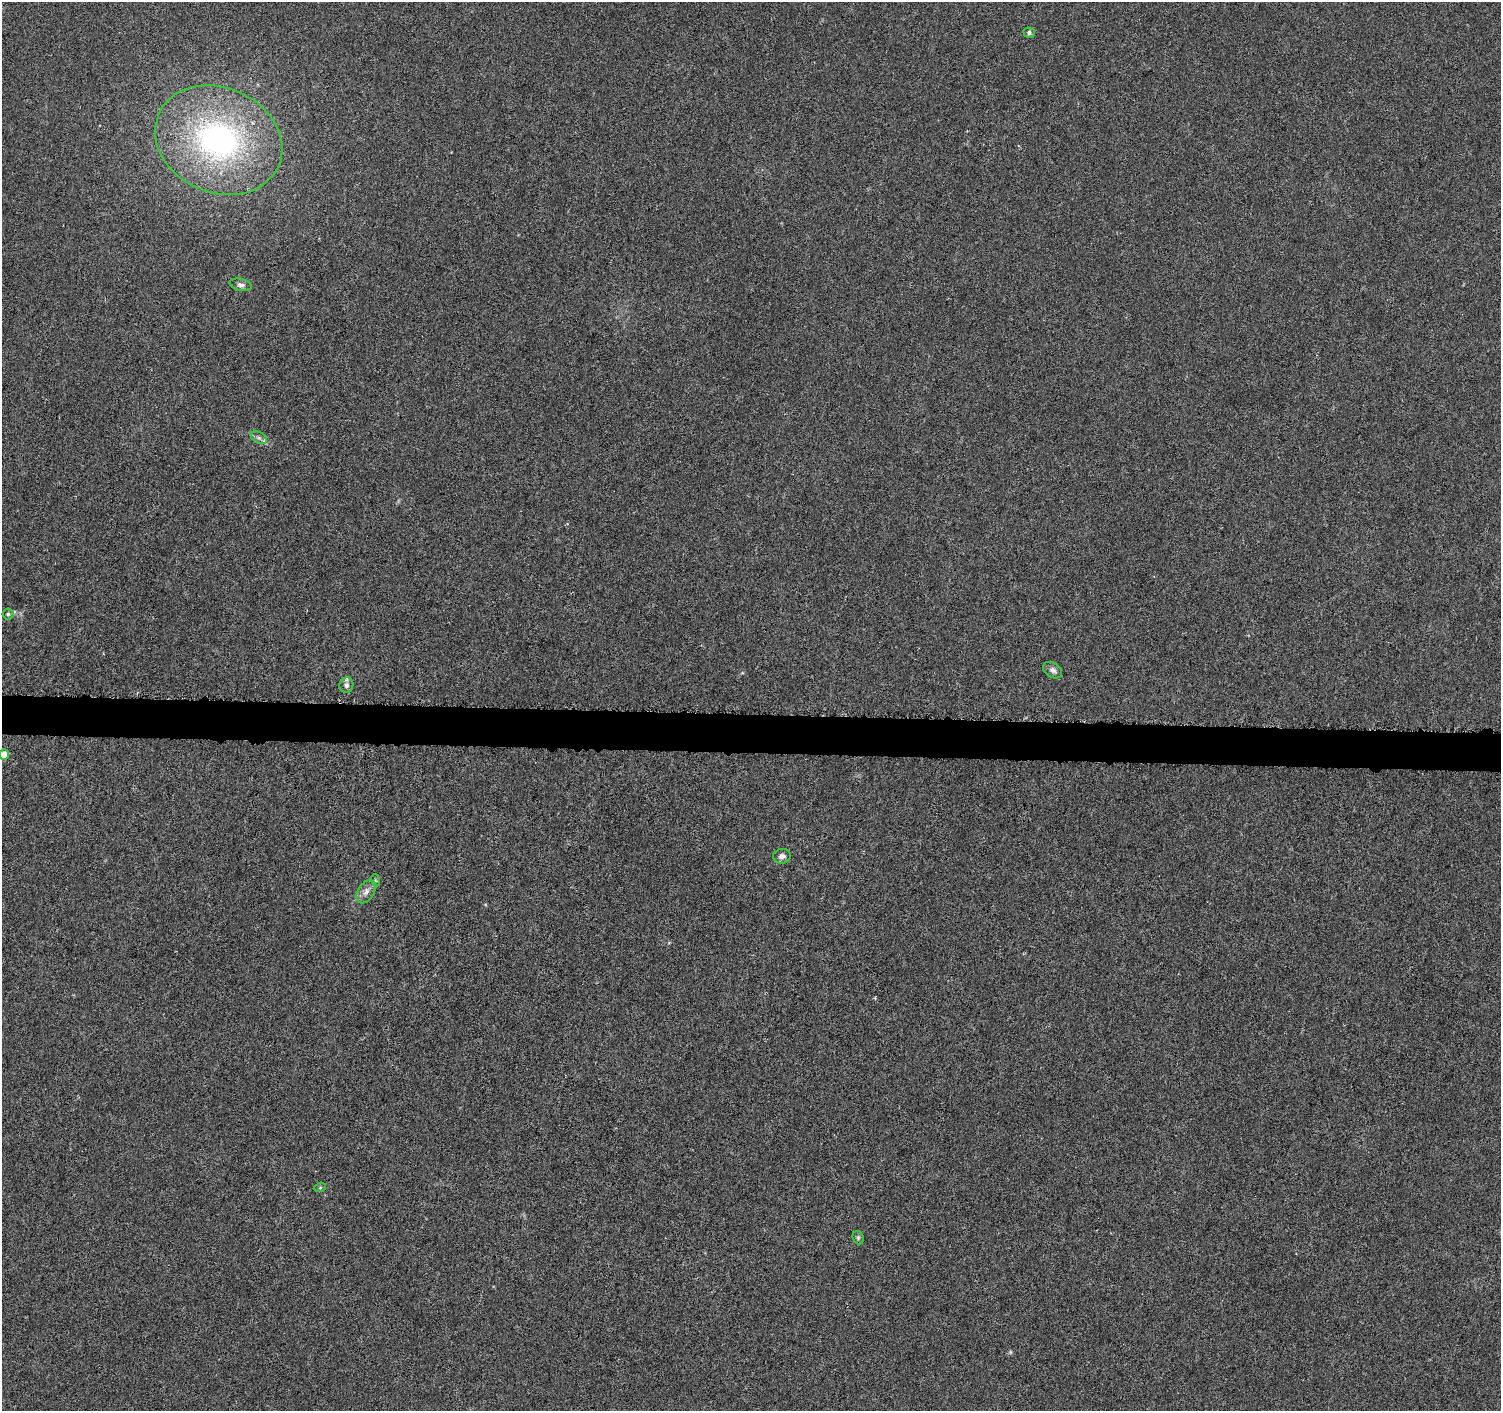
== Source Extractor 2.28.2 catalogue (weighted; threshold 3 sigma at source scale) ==
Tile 5 of 3 x 3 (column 2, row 2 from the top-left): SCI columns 1508-3006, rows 1693-3101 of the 4509 x 4744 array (HDU 1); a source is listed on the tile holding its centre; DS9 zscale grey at full resolution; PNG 1503 x 1413 px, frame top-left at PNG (2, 2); each listed source drawn as its Kron ellipse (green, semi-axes under 4 px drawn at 4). Shown black and unused: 3% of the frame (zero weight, under 4 of 8 exposures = <1% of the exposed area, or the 3 px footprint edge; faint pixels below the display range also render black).
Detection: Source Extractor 2.28.2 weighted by HDU 2 'WHT'; one run over the whole footprint, this tile lists its part. Background -0.00797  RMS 0.0022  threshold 0.00902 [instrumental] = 3 sigma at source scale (4.09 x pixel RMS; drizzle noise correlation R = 1.36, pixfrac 0.8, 0.0396/0.0396 arcsec/px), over >= 5 px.
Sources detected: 14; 1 inside a brighter listed object's ellipse — not listed separately; the other 13 listed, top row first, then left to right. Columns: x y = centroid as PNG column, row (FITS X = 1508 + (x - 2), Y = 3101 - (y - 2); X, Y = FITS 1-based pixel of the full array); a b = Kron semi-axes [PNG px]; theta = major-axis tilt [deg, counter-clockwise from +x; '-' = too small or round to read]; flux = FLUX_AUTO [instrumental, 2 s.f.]
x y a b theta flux
1029 33 5 5 - 0.58
219 140 65 52 -24 55
241 285 11 6 -13 0.77
259 438 9 5 -29 0.6
8 614 5 5 - 0.38
1053 670 10 7 -33 0.83
346 685 8 7 - 0.77
4 755 5 5 - 2.8
782 856 9 7 7 0.87
375 880 6 4 -71 0.24
366 892 13 8 58 1.2
320 1188 6 4 19 0.28
858 1238 7 5 -70 0.39
Isophote crosses this tile's border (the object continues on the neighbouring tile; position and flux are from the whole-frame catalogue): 1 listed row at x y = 4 755